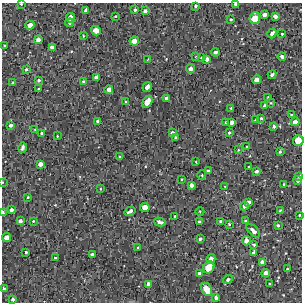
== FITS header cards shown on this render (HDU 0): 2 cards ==
NAXIS1  =                  300 / Width of image
NAXIS2  =                  300 / Height of image

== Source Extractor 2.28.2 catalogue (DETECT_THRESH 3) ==
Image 300 x 300 px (HDU 0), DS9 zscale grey, 1 PNG px = 1 image px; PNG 304 x 304 px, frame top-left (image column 1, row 300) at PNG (2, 3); each listed source drawn as its Kron ellipse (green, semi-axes under 4 px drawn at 4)
Background 2220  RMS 180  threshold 553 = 3 sigma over >= 5 px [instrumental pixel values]
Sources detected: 123; all 123 listed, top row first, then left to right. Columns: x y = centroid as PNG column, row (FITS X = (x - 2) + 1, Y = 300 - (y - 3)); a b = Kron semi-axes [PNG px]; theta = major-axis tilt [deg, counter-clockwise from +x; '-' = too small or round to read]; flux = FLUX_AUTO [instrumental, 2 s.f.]
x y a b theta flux
21 4 3 2 - 12000
236 4 4 3 - 38000
196 6 4 3 - 18000
85 10 4 3 - 28000
135 10 4 3 - 24000
145 11 4 3 - 34000
264 15 4 4 - 55000
115 16 4 3 - 12000
275 16 4 4 - 45000
71 18 5 4 - 110000
255 18 6 5 - 190000
231 19 4 3 - 15000
70 23 4 4 - 20000
30 25 5 4 - 93000
96 31 5 4 - 120000
272 33 5 3 - 46000
282 34 3 3 - 15000
83 36 4 2 - 11000
38 40 4 4 - 60000
134 41 5 4 - 110000
5 46 3 3 - 16000
52 47 4 4 - 55000
215 52 4 3 - 37000
282 56 4 4 - 38000
196 57 3 3 - 8100
202 58 3 3 - 17000
148 59 3 2 - 6900
207 59 4 4 - 49000
26 69 3 3 - 15000
190 69 5 4 - 53000
272 75 4 3 - 39000
96 77 4 4 - 61000
38 80 3 3 - 21000
256 80 4 4 - 85000
83 81 3 3 - 13000
13 83 4 4 - 12000
147 87 5 3 - 76000
38 89 3 2 - 9400
109 89 4 4 - 61000
268 97 3 2 - 9200
166 98 3 3 - 25000
126 102 3 3 - 20000
147 102 6 4 57 180000
271 103 4 4 - 13000
264 106 3 3 - 18000
231 108 3 3 - 13000
291 115 4 3 - 11000
261 118 4 3 - 15000
255 120 4 3 - 7800
98 121 4 4 - 44000
226 122 3 2 - 13000
232 122 4 4 - 48000
295 122 4 4 - 66000
11 125 4 4 - 30000
274 126 3 3 - 25000
35 129 3 2 - 8500
42 133 3 3 - 26000
172 133 4 4 - 45000
229 133 3 3 - 16000
57 136 2 2 - 7700
175 137 3 2 - 11000
298 141 5 5 - 210000
247 147 3 3 - 17000
23 148 5 3 - 27000
238 150 4 3 - 11000
280 152 3 3 - 17000
119 157 4 3 - 13000
196 162 3 2 - 8700
40 164 4 4 - 66000
249 167 3 2 - 10000
208 171 3 3 - 29000
256 171 4 3 - 33000
202 175 4 4 - 12000
299 176 3 3 - 22000
182 179 3 2 - 9800
298 180 4 4 - 34000
2 182 3 2 - 7700
284 184 3 3 - 15000
191 185 4 4 - 49000
225 186 3 2 - 7800
101 189 4 2 - 9800
28 197 3 2 - 11000
249 202 4 4 - 41000
244 206 4 4 - 38000
145 207 5 4 - 120000
11 210 4 3 - 37000
280 210 4 3 - 11000
130 211 6 3 32 44000
200 211 4 3 - 9800
3 212 4 2 - 37000
299 215 3 3 - 13000
175 216 3 3 - 14000
20 221 4 3 - 39000
33 221 3 3 - 11000
199 221 4 4 - 17000
221 221 3 3 - 18000
245 221 3 3 - 18000
160 222 6 3 -16 43000
229 224 3 3 - 14000
278 225 4 3 - 20000
253 231 8 4 -43 66000
7 238 4 4 - 98000
200 239 4 3 - 24000
246 241 5 4 - 61000
254 245 4 3 - 17000
138 248 3 3 - 17000
26 252 3 3 - 20000
253 253 4 3 - 23000
92 255 4 3 - 40000
55 258 3 3 - 15000
211 259 5 4 - 84000
262 262 4 4 - 50000
209 267 6 5 - 240000
287 269 2 2 - 9300
199 273 4 3 - 40000
266 273 4 4 - 64000
228 280 5 4 - 29000
148 284 4 3 - 48000
269 284 2 2 - 13000
4 288 3 2 - 16000
207 289 7 5 -63 200000
216 297 4 3 - 36000
13 299 4 3 - 26000
At the frame edge (FLAGS 8, measured only in part): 5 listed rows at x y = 21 4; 236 4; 298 141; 2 182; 3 212